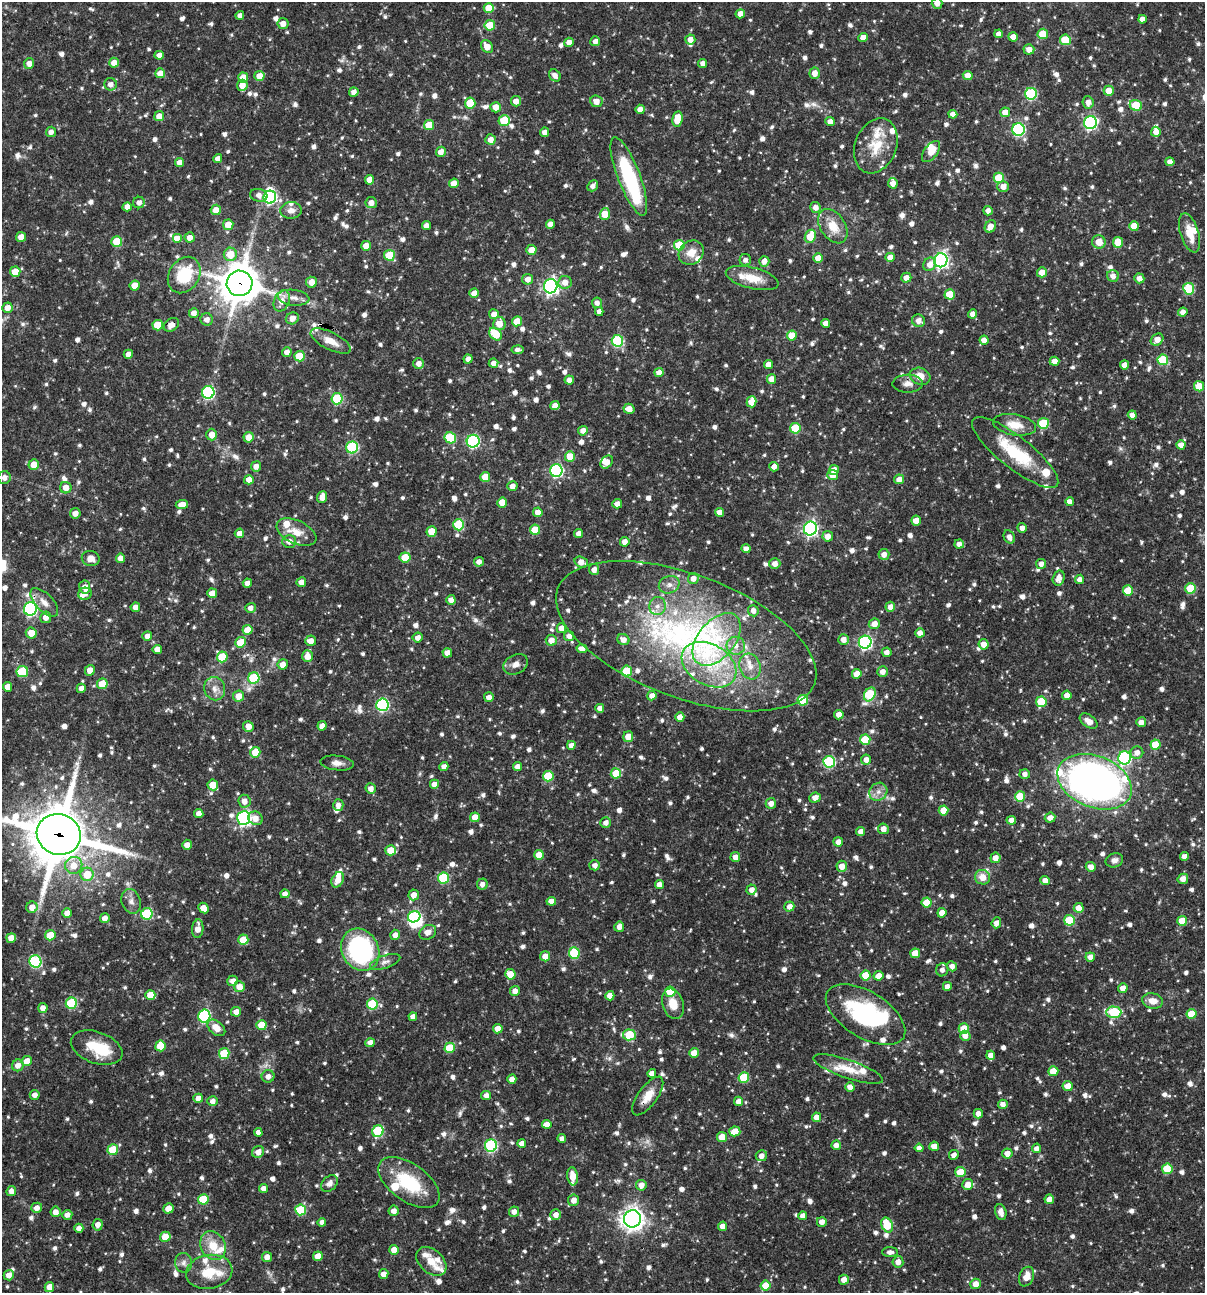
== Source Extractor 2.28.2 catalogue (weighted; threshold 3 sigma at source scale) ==
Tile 11 of 4 x 4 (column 3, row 3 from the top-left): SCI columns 2657-3859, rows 1293-2583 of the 5187 x 5168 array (HDU 1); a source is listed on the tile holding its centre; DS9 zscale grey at full resolution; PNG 1207 x 1295 px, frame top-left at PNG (2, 2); each listed source drawn as its Kron ellipse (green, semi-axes under 4 px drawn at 4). Shown black and unused: <1% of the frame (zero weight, under 3 of 4 exposures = <1% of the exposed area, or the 3 px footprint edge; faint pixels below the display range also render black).
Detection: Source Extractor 2.28.2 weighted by HDU 2 'WHT'; one run over the whole footprint, this tile lists its part. Background 0.0667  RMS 0.0035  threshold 0.0157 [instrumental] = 3 sigma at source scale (4.5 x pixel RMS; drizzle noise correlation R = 1.50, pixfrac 1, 0.05/0.05 arcsec/px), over >= 5 px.
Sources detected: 1205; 2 too faint to see at this stretch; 6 inside a brighter object's white glare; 1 cosmic-ray / hot-pixel residue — neither listed nor drawn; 37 inside a brighter listed object's ellipse — not listed separately; of the other 1159, all 500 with FLUX_AUTO >= 1.71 (the completeness limit of this list) listed and drawn (659 fainter detections not listed), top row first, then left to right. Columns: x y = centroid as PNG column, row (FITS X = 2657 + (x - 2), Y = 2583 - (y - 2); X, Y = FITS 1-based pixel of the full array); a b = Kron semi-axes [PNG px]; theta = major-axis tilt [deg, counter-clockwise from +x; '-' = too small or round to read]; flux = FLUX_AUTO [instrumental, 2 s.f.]
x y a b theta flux
937 3 5 5 - 2.4
489 8 5 5 - 7.3
740 14 4 4 - 3.1
240 15 4 4 - 1.7
1142 19 4 4 - 2.2
283 24 5 5 - 2.3
490 25 5 5 - 8.6
999 34 4 4 - 2.2
1043 34 5 5 - 9.1
863 37 5 4 - 3
1013 37 5 4 - 2.4
690 39 5 5 - 2.5
1065 40 5 5 - 12
595 41 5 5 - 1.8
569 42 5 4 - 2.5
487 46 7 5 -52 3.5
1029 49 5 5 - 2.7
159 55 5 4 - 2.5
29 63 5 5 - 2.2
114 63 5 5 - 3.4
703 63 4 4 - 1.8
160 73 5 5 - 3.3
815 73 6 5 - 2.9
555 75 6 5 - 2
968 75 5 4 - 3
259 76 5 5 - 3.8
243 78 5 5 - 5.3
111 84 6 6 - 1.9
242 85 5 5 - 3.8
1109 91 5 5 - 4.6
354 92 4 4 - 2.1
1031 94 6 6 - 34
516 101 5 5 - 2.7
596 101 6 5 - 2.8
1088 102 6 5 - 2.3
470 103 5 5 - 9.7
1136 105 6 5 - 13
496 107 5 5 - 3.6
640 109 5 4 - 2.4
1005 112 5 5 - 3.6
953 114 4 4 - 2.6
159 116 5 5 - 3.7
677 119 8 5 81 6.5
504 120 5 5 - 12
830 122 5 4 - 2.1
1090 123 6 6 - 58
429 125 5 5 - 7.4
1018 129 6 6 - 49
51 132 5 5 - 1.7
545 132 4 4 - 1.9
1156 132 5 5 - 2.5
491 140 5 5 - 2.7
876 146 28 21 68 11
441 152 5 4 - 2.6
931 152 12 7 53 4.3
218 159 4 4 - 2.2
1170 162 4 4 - 2.4
179 163 4 4 - 2.4
629 176 42 11 -69 34
999 178 5 5 - 11
369 180 5 4 - 2.9
454 183 5 4 - 3.5
893 183 5 4 - 2.2
593 186 6 5 - 1.7
1003 186 5 5 - 2.8
259 195 9 6 -12 2.2
270 197 6 6 - 47
139 203 6 5 - 1.9
371 203 6 5 - 2.3
127 207 5 4 - 2.6
816 207 5 5 - 2.2
216 210 5 5 - 3.3
291 210 11 8 4 2.3
988 211 5 4 - 2
605 214 6 5 - 6.6
550 224 4 4 - 2.4
228 225 5 5 - 4.4
426 226 4 4 - 2.2
833 226 19 12 -56 6.8
990 226 6 5 - 2.7
1134 226 5 5 - 6.7
1189 233 20 9 -73 5.2
810 236 7 5 65 8.5
21 237 5 5 - 3.3
190 237 5 5 - 2.5
177 239 5 5 - 4.7
117 241 5 5 - 9.2
1099 242 7 6 - 3.8
1118 242 5 5 - 7.3
679 245 5 5 - 12
366 246 5 4 - 3.8
531 250 5 5 - 4.1
691 253 13 11 38 4.6
230 254 6 6 - 6.4
389 255 5 5 - 14
890 257 5 4 - 3.1
818 258 5 4 - 3.6
745 260 6 6 - 1.7
941 260 7 6 - 100
764 261 5 5 - 2.5
930 264 7 6 - 2.6
15 272 5 5 - 6.2
1042 272 5 5 - 3.6
184 275 19 15 57 17
1113 276 6 5 - 2.1
752 278 27 10 -14 7.5
906 278 5 5 - 2.6
1139 278 5 5 - 2.2
528 279 5 5 - 2.4
311 282 5 5 - 3.4
565 282 7 6 - 3
239 283 13 13 - 930
135 286 5 5 - 5
551 286 7 6 - 100
1189 289 6 5 - 16
474 293 5 4 - 2.6
950 294 5 5 - 8.8
294 298 16 8 -8 2.6
282 301 11 7 66 3.6
597 303 5 5 - 1.7
7 308 5 5 - 2.8
599 311 4 4 - 1.9
1183 312 5 4 - 2.2
194 313 5 4 - 2.1
494 314 5 5 - 2.5
973 314 4 4 - 2.3
292 318 6 6 - 2.5
207 319 6 6 - 1.9
517 321 5 5 - 5.5
918 321 6 6 - 2.1
825 323 4 4 - 2.4
499 324 7 6 - 4.1
158 325 5 5 - 8.1
172 325 8 6 35 2.5
496 334 7 5 -48 10
792 336 5 5 - 6.8
984 340 4 4 - 2.8
1157 340 7 5 41 3.4
331 341 22 8 -27 4.6
617 341 6 5 - 31
518 350 6 4 -5 1.7
287 352 5 4 - 2.2
128 354 5 4 - 2.7
299 356 5 5 - 9.3
468 359 4 4 - 2.1
1163 360 5 5 - 14
1054 361 5 4 - 3.1
419 363 5 5 - 2.2
494 363 5 4 - 1.8
768 364 4 4 - 2.6
1124 365 4 4 - 2.3
659 372 4 4 - 2.2
920 376 10 8 -20 4.3
771 379 5 4 - 3.7
569 380 5 4 - 2.1
908 384 15 9 1 2.5
1199 386 5 5 - 6
208 392 6 6 - 43
337 399 5 5 - 22
752 402 5 5 - 5.3
555 406 4 4 - 2.9
629 409 5 5 - 3.3
1132 415 4 4 - 2
1043 423 5 5 - 19
1015 425 22 10 -9 5.7
795 428 5 5 - 12
583 431 5 4 - 2.6
212 435 6 5 - 3.1
249 437 5 5 - 3.1
450 438 6 5 - 14
473 441 6 6 - 50
1181 445 4 4 - 2.3
352 447 6 6 - 31
1015 452 53 16 -38 20
570 456 5 5 - 5.9
607 462 7 5 50 3.5
34 464 5 5 - 4.3
256 466 5 5 - 2.3
774 467 4 4 - 2.2
556 470 6 6 - 49
834 470 5 5 - 3.4
833 475 5 5 - 4.2
485 477 5 5 - 5.6
4 478 6 6 - 1.9
899 479 5 5 - 2.6
249 480 5 4 - 3.5
512 486 5 5 - 2.1
66 488 6 5 - 3.3
322 497 6 5 - 2.9
502 502 5 5 - 5.4
1070 502 4 4 - 2.5
617 504 5 4 - 2.4
182 505 6 4 7 3.6
538 512 5 4 - 2.8
719 512 4 4 - 2.3
75 513 5 5 - 2.4
916 521 5 5 - 4.2
459 525 5 5 - 18
810 528 7 6 - 86
1022 528 5 4 - 1.9
535 530 5 5 - 6.9
431 531 5 5 - 7.1
296 532 21 11 -24 5.3
239 533 5 4 - 2.7
579 534 4 4 - 2.5
828 536 5 5 - 3.2
1009 537 7 5 -61 2
289 541 7 6 - 2.6
625 542 5 5 - 2.5
959 544 5 4 - 2.1
746 549 4 4 - 1.9
884 554 5 5 - 2.2
405 557 5 5 - 7.3
91 558 9 7 -20 2.8
121 558 5 4 - 2.7
479 562 5 5 - 1.9
581 562 7 5 -20 2.8
775 564 5 5 - 2.5
1041 564 5 5 - 2.1
594 569 5 5 - 2.1
693 578 5 5 - 2.5
1059 578 8 5 74 2.5
1080 579 5 4 - 2
301 582 5 4 - 2.3
247 583 4 4 - 2.3
669 585 10 8 23 2
85 587 6 5 - 2.9
1191 588 5 5 - 14
1128 591 5 5 - 9.7
212 593 5 5 - 3.5
85 594 7 6 - 2.2
451 600 5 4 - 2.1
44 602 18 8 -46 3.3
657 606 9 8 - 2.4
135 607 5 4 - 2.5
890 607 5 5 - 2.3
250 608 5 5 - 1.8
30 609 7 6 - 64
753 611 6 5 - 1.9
46 617 6 5 - 2.6
874 624 5 5 - 3
561 628 5 5 - 3
248 630 5 5 - 5.3
31 633 5 5 - 4
920 633 4 4 - 2.3
147 636 5 5 - 2.2
569 636 5 5 - 2.2
686 636 137 61 -21 140
418 638 5 5 - 2.2
717 639 30 18 51 18
551 640 5 5 - 3.5
623 640 6 5 - 2.4
843 640 5 5 - 2.4
311 641 5 5 - 2.7
241 642 5 5 - 7.4
865 642 6 6 - 69
984 644 5 5 - 2.9
736 646 9 9 - 2.9
157 649 4 4 - 2.5
582 649 5 4 - 2.5
887 652 5 5 - 1.7
447 653 5 4 - 2.7
307 656 6 5 - 3.4
222 657 5 5 - 12
283 664 5 5 - 2.9
516 664 13 9 28 2.4
709 665 29 20 -29 19
750 666 13 10 -72 4
90 670 5 5 - 2.8
627 671 5 5 - 14
22 672 6 5 - 17
883 672 5 5 - 2.4
857 674 5 5 - 3.4
254 678 6 5 - 23
102 684 5 5 - 6.2
7 687 5 4 - 3.4
81 688 5 4 - 2.3
215 689 12 10 -70 2.9
870 694 7 5 59 19
1067 695 5 4 - 2.9
239 696 5 5 - 4.1
652 696 5 4 - 2.3
489 697 5 5 - 2.3
803 700 5 5 - 16
1041 702 5 5 - 14
382 705 6 6 - 49
600 708 4 4 - 2.3
839 715 4 4 - 2.4
680 717 4 4 - 2.6
1088 721 10 6 -36 2.8
1141 722 5 5 - 2.4
248 726 5 5 - 2.6
322 726 4 4 - 2.1
628 737 5 5 - 4.4
865 740 5 5 - 10
571 745 4 4 - 2.2
1155 745 5 5 - 9.8
255 752 5 5 - 7
1137 753 6 6 - 2.3
1124 758 6 6 - 47
866 760 5 5 - 2.4
829 762 6 6 - 32
337 763 17 7 -6 2.3
444 767 4 4 - 2.4
517 767 4 4 - 2.4
616 773 5 5 - 8.6
1025 774 5 5 - 1.8
548 776 5 5 - 14
1095 782 38 25 -21 200
434 784 4 4 - 2.7
213 785 5 5 - 6
371 788 5 5 - 2.2
878 792 9 8 - 2.3
1020 796 5 5 - 9.3
815 798 6 5 - 2.6
244 801 6 6 - 2.7
771 803 5 5 - 2.3
338 805 6 5 - 1.8
944 810 5 5 - 6.1
199 814 5 4 - 2.2
475 817 5 5 - 4.2
244 818 7 6 - 67
255 818 7 6 - 2.8
1050 818 5 5 - 2.7
1011 820 5 4 - 2.5
606 823 5 5 - 1.8
883 829 5 5 - 2.6
861 831 4 4 - 2.3
59 835 22 20 -18 2000
838 842 5 4 - 2.4
187 845 5 5 - 2.4
391 850 5 5 - 6.5
539 855 5 5 - 5.5
1184 856 4 4 - 2.2
735 857 5 5 - 2.2
995 858 5 5 - 2.9
1114 860 9 7 21 1.8
74 865 9 8 - 3.9
595 865 5 5 - 1.8
842 866 5 5 - 3.1
1091 867 5 5 - 2.4
87 874 6 6 - 6.9
982 877 8 7 - 3.9
443 878 5 5 - 20
1183 879 5 5 - 2.9
338 880 8 5 61 3.3
1045 880 5 4 - 2.5
482 884 5 5 - 1.8
659 884 4 4 - 2.7
751 890 5 5 - 2.3
285 894 4 4 - 1.9
414 895 5 5 - 2.7
131 901 12 9 -70 2.3
551 901 5 4 - 3.2
927 902 5 5 - 7.5
32 907 6 5 - 3
789 907 5 5 - 2.3
204 908 6 4 -43 3.2
1079 908 5 5 - 3.5
67 913 5 4 - 2.5
942 913 5 4 - 3
147 914 6 5 - 23
414 917 6 5 - 39
105 918 5 4 - 2.3
1069 920 5 5 - 16
1182 921 5 5 - 6.5
996 923 5 4 - 2.1
619 927 5 5 - 2.3
198 929 9 5 84 3.2
428 932 9 7 31 2.5
50 935 5 5 - 8.4
395 935 5 5 - 2.2
11 938 5 4 - 3.4
243 940 5 5 - 7.6
360 950 22 18 -61 54
574 953 5 5 - 19
915 953 5 5 - 4.4
545 956 5 5 - 2.8
1090 957 5 4 - 2.4
35 961 6 6 - 35
385 962 16 6 19 1.8
952 966 5 5 - 2.2
942 970 6 6 - 1.8
510 974 5 5 - 6.1
866 975 5 5 - 7.3
878 976 5 4 - 3.3
233 981 5 5 - 2.3
947 986 4 4 - 2.2
239 987 5 5 - 3.9
1123 988 5 4 - 2.3
515 991 5 5 - 2.6
670 992 5 5 - 10
150 995 5 5 - 4.8
610 996 4 4 - 3.4
1153 1001 10 7 -10 3.5
71 1003 6 5 - 22
372 1004 5 5 - 19
673 1004 15 10 -71 5.7
43 1008 5 4 - 2.3
236 1012 5 5 - 2.6
1114 1012 7 5 -1 24
1192 1014 5 5 - 8.1
865 1015 44 23 -32 39
204 1016 6 6 - 39
413 1017 4 4 - 1.9
261 1025 5 5 - 6.1
216 1028 10 6 -41 4.2
498 1029 5 4 - 3.9
964 1029 5 5 - 8.9
629 1035 6 5 - 17
965 1036 5 5 - 2.7
370 1043 5 4 - 2.7
160 1046 5 5 - 7.9
97 1048 27 15 -19 11
450 1048 5 5 - 11
224 1053 5 5 - 16
694 1053 5 5 - 4
991 1055 4 4 - 2.4
27 1061 5 5 - 4.6
18 1065 6 5 - 2.5
848 1069 36 9 -19 7.7
1053 1071 5 5 - 5.5
652 1073 4 4 - 2.6
268 1076 6 6 - 2
744 1078 5 5 - 15
512 1079 4 4 - 2.5
1068 1086 5 5 - 4.1
850 1087 5 4 - 2.3
35 1095 5 5 - 2
486 1095 5 4 - 1.9
648 1096 23 9 54 5
198 1098 5 4 - 2.7
213 1101 5 5 - 2
739 1101 5 4 - 2.5
1003 1104 5 4 - 2
978 1114 4 4 - 2.4
817 1117 4 4 - 3.1
547 1124 5 4 - 2.6
378 1131 6 5 - 23
735 1131 5 5 - 5
258 1132 4 4 - 1.8
722 1137 5 5 - 6
562 1139 4 4 - 1.7
522 1144 4 4 - 2.5
491 1145 6 6 - 40
836 1145 5 4 - 2.1
934 1146 5 4 - 2.8
919 1148 4 4 - 2.2
1037 1148 4 4 - 1.7
113 1150 5 5 - 12
258 1152 6 5 - 2.8
1007 1153 5 5 - 2.9
954 1155 5 4 - 2
761 1156 6 5 - 2.4
1167 1169 5 5 - 12
960 1172 5 5 - 8.8
573 1176 9 5 -83 4
409 1182 35 18 -35 20
329 1183 9 7 46 1.9
968 1184 5 5 - 3.4
641 1185 5 5 - 2.6
263 1188 4 4 - 2.4
11 1191 5 5 - 2
203 1199 5 5 - 11
1049 1199 5 4 - 2.4
574 1200 5 5 - 2.3
37 1208 5 5 - 2.3
169 1208 5 4 - 3.8
301 1210 5 5 - 19
394 1211 5 5 - 2.5
55 1212 5 5 - 2.4
514 1212 5 5 - 2
1001 1212 8 5 -75 1.8
67 1215 5 5 - 2.1
556 1215 5 5 - 2.3
803 1216 4 4 - 2.3
632 1219 9 8 - 250
322 1222 4 4 - 1.9
822 1222 5 5 - 2.3
98 1225 6 5 - 2.3
887 1225 8 5 -66 11
723 1226 5 4 - 2.9
79 1228 4 4 - 2.2
165 1237 5 5 - 6.6
213 1246 15 12 -61 6.9
394 1250 5 4 - 4.6
890 1252 8 5 -1 1.8
318 1256 5 5 - 3.3
267 1257 5 5 - 2.6
431 1261 17 11 -41 4.4
898 1262 5 5 - 2.6
184 1263 10 8 -82 1.7
209 1272 23 17 11 9.2
384 1274 5 4 - 2.4
9 1275 5 5 - 2.3
1026 1277 10 7 67 3.8
844 1280 5 5 - 2.7
976 1284 5 5 - 3.6
766 1286 5 5 - 7.2
49 1287 5 4 - 3.3
Overlapping masked pixels (flux is a lower limit): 7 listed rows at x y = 876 146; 239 283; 172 325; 1015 452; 686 636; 59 835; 648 1096
Isophote crosses this tile's border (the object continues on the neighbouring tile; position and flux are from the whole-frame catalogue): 2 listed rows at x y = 937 3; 59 835